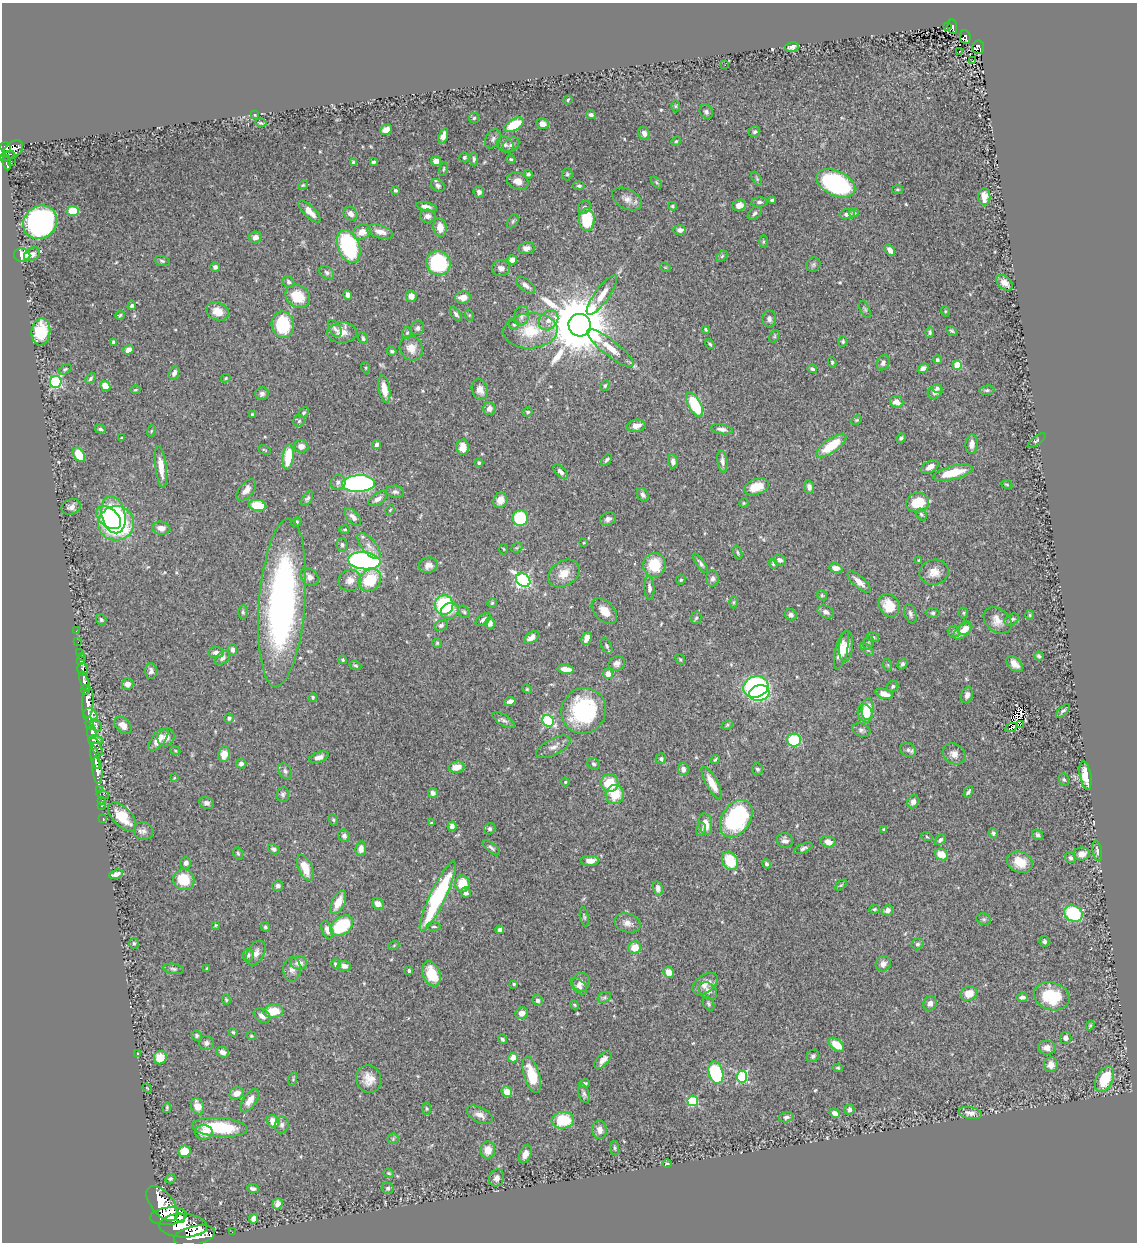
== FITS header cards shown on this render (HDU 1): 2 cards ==
NAXIS1  =                 1135
NAXIS2  =                 1240

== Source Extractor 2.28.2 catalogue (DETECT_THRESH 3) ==
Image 1135 x 1240 px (HDU 1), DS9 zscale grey, 1 PNG px = 1 image px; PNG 1139 x 1244 px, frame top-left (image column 1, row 1240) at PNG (2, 3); each listed source drawn as its Kron ellipse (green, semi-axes under 4 px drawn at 4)
Background 0.509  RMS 0.018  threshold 0.0547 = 3 sigma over >= 5 px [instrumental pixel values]
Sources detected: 531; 3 with non-positive FLUX_AUTO (blend fragments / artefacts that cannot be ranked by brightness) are neither listed nor drawn; of the other 528, the 500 brightest by FLUX_AUTO listed and drawn (28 fainter detections omitted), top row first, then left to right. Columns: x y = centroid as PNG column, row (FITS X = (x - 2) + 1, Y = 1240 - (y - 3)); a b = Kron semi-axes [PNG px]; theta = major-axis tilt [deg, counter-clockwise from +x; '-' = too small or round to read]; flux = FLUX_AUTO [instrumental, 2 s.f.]
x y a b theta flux
947 27 3 2 - 16
952 27 7 4 -84 100
965 37 7 5 -83 110
792 47 7 5 11 4.9
978 47 7 6 - 130
959 51 3 2 - 1.7
973 61 3 2 - 2.4
725 65 2 2 - 2.7
568 100 5 3 - 1.4
675 106 6 4 90 1.7
706 112 7 6 - 3.3
255 115 4 4 - 1.3
591 115 5 4 - 3.2
474 118 5 5 - 1.9
261 123 5 3 - 1.5
543 124 6 5 - 9.5
514 125 11 5 31 40
386 130 6 5 - 12
754 132 6 5 - 2.6
644 133 7 5 -66 5.5
443 136 8 4 69 7.4
493 139 10 7 61 4.1
676 141 5 4 - 1.5
505 145 9 7 -41 4.6
511 145 9 6 36 4.4
6 147 6 5 - 390
13 149 11 7 41 530
7 156 8 3 24 200
464 157 5 5 - 2.3
474 159 6 4 -85 2.9
511 159 4 3 - 1.5
11 161 3 2 - 7.5
436 161 5 4 - 8.7
7 162 8 3 -82 140
373 162 4 3 - 2.5
353 163 4 3 - 2.6
444 169 7 3 79 1.4
528 174 4 4 - 2.4
567 174 6 5 - 2
757 179 7 4 -59 1.8
518 181 11 8 -24 11
656 183 7 4 -46 1.8
836 183 21 12 -25 140
303 185 5 4 - 1.4
438 185 7 5 -41 3.8
579 186 6 4 0 2.3
897 189 6 3 0 1.4
396 190 4 3 - 1.6
479 192 5 5 - 4.9
984 197 8 6 88 15
627 199 16 10 -27 9.4
772 201 4 3 - 2.9
759 202 8 5 4 3.2
739 205 7 5 22 7.2
673 206 4 4 - 1.7
427 207 10 4 -13 6.7
584 207 7 6 - 3.2
73 211 6 5 - 24
309 211 14 5 -45 12
755 213 8 5 40 2.9
854 213 5 4 - 2.6
351 214 7 6 - 6.7
847 214 8 5 8 4.7
428 216 8 6 -6 6.3
587 220 11 7 -88 62
513 221 8 5 61 2.1
40 222 18 16 41 330
440 227 9 6 -81 14
680 230 6 4 2 4.4
362 232 9 7 23 11
380 232 14 6 -16 9.6
255 237 6 5 - 7
763 241 6 3 -90 1.5
349 246 17 10 -68 130
526 248 8 6 8 5.9
890 250 6 4 -50 6.3
32 254 8 6 30 7.2
22 255 8 7 - 14
722 256 6 4 45 1.7
512 260 5 4 - 7.5
162 261 8 5 -15 2.5
438 263 12 12 - 100
813 265 7 6 - 2.8
215 267 5 5 - 4
665 267 5 3 - 1.2
501 268 9 8 - 5.4
327 273 8 6 -34 3.2
289 282 6 5 - 3.1
1005 283 9 6 -42 7.2
526 285 11 5 -39 6
348 295 5 4 - 4.3
602 295 24 7 54 15
298 296 13 10 -33 33
411 296 5 5 - 7.7
463 297 8 6 2 10
132 306 4 4 - 3
865 309 9 4 -65 2.1
218 311 11 9 -22 14
945 311 5 3 - 1.3
456 314 8 4 -52 3.2
120 315 5 3 - 1.7
469 315 6 3 -72 1.3
522 316 10 7 72 5.7
769 319 8 7 - 4.2
548 320 11 9 49 10
283 325 13 11 -78 71
514 325 5 5 - 1.7
580 325 11 11 - 12000
335 328 9 5 -58 3.5
417 328 7 6 - 3.4
706 329 3 3 - 1.6
530 331 27 17 3 47
952 331 5 4 - 1.8
41 332 13 9 83 39
930 332 5 3 - 2
342 333 15 10 3 13
407 333 6 5 - 1.9
774 336 6 4 61 1.7
363 338 6 4 -64 2.7
843 341 5 4 - 2.2
113 342 4 3 - 2.1
710 344 5 4 - 1.7
411 348 13 11 -55 12
610 348 29 8 -38 20
129 350 5 4 - 7.2
392 351 5 4 - 1.9
937 360 4 4 - 2.8
832 362 5 4 - 1.7
883 363 8 6 66 4.8
957 365 4 4 - 43
366 368 5 3 - 1.2
923 368 6 4 36 5.6
65 369 7 4 32 1.8
812 369 5 4 - 2.8
174 373 7 5 67 4.1
90 378 6 4 49 2.5
226 378 5 4 - 1.3
56 382 6 5 - 150
105 386 5 5 - 17
605 386 5 3 - 1.7
937 388 5 4 - 2.2
384 389 14 5 -80 15
135 390 5 3 - 1.3
480 390 10 8 -74 9.2
987 390 7 5 9 2.4
935 392 7 6 - 5.7
262 394 7 6 - 3.6
896 402 7 5 -20 10
695 405 13 6 -62 64
489 409 6 6 - 6.8
528 412 5 4 - 2.4
304 413 6 4 48 1.8
252 414 3 3 - 2.5
857 420 6 4 26 1.7
299 421 6 6 - 2.3
636 426 9 6 6 8.7
100 429 5 3 - 2.1
722 429 11 5 -9 5.5
151 431 6 3 71 1.4
122 438 4 3 - 1.2
901 438 5 4 - 2.6
1037 440 10 4 38 2.3
376 444 4 4 - 3
972 444 10 6 85 8.7
301 446 7 6 - 6.3
831 446 18 7 35 39
463 447 8 6 -88 12
264 450 6 3 -27 1.3
79 455 8 5 -55 35
288 457 12 5 83 35
607 460 7 4 50 2.5
673 461 7 4 -85 4.4
722 461 11 5 -83 4.7
479 463 4 4 - 1.9
161 467 21 5 -83 16
930 467 9 5 30 7.1
560 472 9 5 -45 5.1
953 473 20 6 14 31
338 482 8 7 - 4.1
359 484 16 8 3 320
1007 484 5 3 - 1.2
756 487 13 8 19 21
809 487 7 5 -80 5
246 490 13 7 50 9
395 492 9 6 -8 3.7
643 495 7 5 -60 4.3
307 499 8 5 57 2.8
378 499 10 5 32 5.9
500 500 7 7 - 11
744 503 5 4 - 1.4
918 503 11 9 12 35
258 505 9 5 -10 35
71 507 10 7 22 5.7
390 510 5 3 - 1.2
921 514 6 5 - 2.2
113 515 19 12 -76 64
353 517 10 5 -48 5.8
109 518 14 9 -39 33
520 518 8 7 - 57
608 519 8 6 25 4.7
296 522 5 4 - 2.3
116 523 18 17 - 180
161 528 9 6 -6 8.1
345 529 5 4 - 1.6
584 543 4 3 - 1.2
342 545 7 5 -86 2.7
369 546 16 7 -51 9.2
517 548 6 4 20 1.8
504 549 5 3 - 1.2
738 552 7 3 -69 1.6
780 560 6 5 - 3.4
919 560 4 4 - 1.3
364 561 16 8 -5 380
701 563 11 4 -55 3.1
773 564 5 4 - 1.6
428 565 9 7 14 7.2
654 565 12 11 - 37
836 568 6 4 -9 6.9
934 572 15 12 12 13
564 573 17 12 33 18
309 577 10 7 -43 6.7
713 579 8 6 88 4.1
350 580 11 10 - 11
370 580 12 10 45 48
523 580 8 6 -41 220
681 580 5 4 - 1.6
859 582 14 5 -42 9.2
649 588 12 5 -86 4.2
822 595 5 4 - 1.5
734 602 6 4 89 1.7
282 603 84 23 85 440
492 603 5 4 - 1.6
444 605 9 9 - 89
889 605 12 10 -58 26
450 611 9 7 30 10
604 611 15 9 -45 13
243 612 7 5 -89 2.3
464 612 6 5 - 2.5
826 612 8 6 -26 4.9
933 613 7 5 0 2.5
963 613 5 5 - 1.6
910 614 10 5 -72 3.7
791 615 6 5 - 3.1
1030 615 5 3 - 1.2
696 618 6 5 - 2.2
1012 619 8 5 29 3.4
101 620 6 5 - 1.9
483 620 9 5 34 4
997 620 15 11 -38 12
490 623 6 5 - 4.6
441 625 7 5 23 3.1
965 628 7 6 - 9.4
76 631 2 2 - 8.2
954 631 6 5 - 3.3
962 631 10 6 39 10
532 637 8 5 34 6.6
873 637 6 4 -14 2
587 638 7 4 68 6.7
78 642 2 2 - 6.9
437 643 4 4 - 1.4
868 643 7 5 74 1.9
607 646 8 5 -63 2.7
846 646 16 6 83 12
867 649 8 4 -41 2.3
233 650 6 4 -81 3.8
841 650 20 6 76 14
80 652 4 3 - 41
216 652 8 5 0 5.4
1039 656 5 4 - 2.3
82 657 4 2 - 8.4
223 658 8 5 40 5
680 659 6 3 -54 1.3
343 660 4 4 - 1.7
81 661 4 3 - 140
617 663 8 7 - 4.8
902 664 6 4 57 3.1
1015 664 10 6 -41 9.9
888 665 6 4 -72 1.3
355 666 6 4 -21 1.8
83 669 6 5 - 250
566 669 8 4 -8 12
151 671 8 6 -88 4.1
608 674 5 5 - 9.6
84 681 10 4 -72 1100
127 684 6 5 - 6.6
893 686 6 5 - 3.2
756 687 13 10 17 170
527 689 5 4 - 1.4
85 690 5 3 - 270
759 693 10 7 13 150
884 694 9 5 -17 10
967 695 8 5 70 4.9
313 697 4 4 - 1.9
510 701 6 4 11 4.2
88 702 15 6 87 1900
868 709 11 6 88 22
584 711 23 22 - 120
1063 711 9 4 42 2.7
865 713 9 7 -71 23
90 715 8 7 - 840
229 718 5 4 - 2.1
504 720 13 5 -31 3.7
548 721 6 5 - 120
90 723 6 3 -83 310
1020 724 3 2 - 10
96 725 6 5 - 170
123 725 10 7 -45 9.8
727 725 6 4 27 1.8
1011 727 6 2 27 2.1
861 730 9 6 -19 3.5
92 732 7 5 -80 470
166 737 9 8 - 8.3
158 739 14 6 52 16
96 740 8 4 -8 450
794 740 7 6 - 58
96 746 11 4 -58 440
553 747 19 8 28 8.5
908 750 8 6 -32 3.8
175 751 5 4 - 1.5
224 754 8 6 81 11
954 754 12 10 -37 9
95 757 12 4 -79 970
319 757 10 5 19 5.7
661 759 5 5 - 2.4
715 759 5 3 - 1.5
241 764 5 4 - 3.7
593 764 6 5 - 3
457 767 8 5 13 14
683 769 6 5 - 5.7
757 769 6 5 - 2.5
97 770 14 5 -83 1200
285 771 9 6 -62 3.5
1085 776 14 5 -79 20
174 778 4 3 - 1.2
1064 780 6 5 - 2.1
565 782 4 4 - 1.7
610 783 9 8 - 36
712 783 18 5 -61 19
99 789 3 3 - 31
968 792 6 3 58 2.9
433 793 5 5 - 3.8
283 794 8 6 88 3.1
615 794 9 9 - 27
103 795 6 3 -14 60
101 800 3 2 - 22
913 802 7 5 69 5.7
207 803 7 6 - 4.7
102 806 3 2 - 16
122 817 18 9 -46 31
103 818 2 2 - 9.4
736 819 20 14 56 150
333 820 6 4 -69 1.7
431 823 4 4 - 1.4
706 824 11 6 -79 15
452 826 4 4 - 4.6
490 829 6 5 - 3
701 829 6 5 - 2.5
884 829 3 3 - 1.7
143 831 10 9 - 5.4
993 833 5 4 - 2.5
1038 835 6 5 - 2.9
344 836 6 5 - 3.4
927 837 6 3 -20 1.4
940 840 6 4 46 3.1
785 841 8 7 - 5.1
828 842 8 5 -16 8
491 848 10 4 -40 3.2
803 848 10 4 24 2.9
274 849 6 5 - 2.9
361 849 7 5 82 7.5
1097 851 10 4 -79 3.8
238 853 6 4 -72 2.1
941 854 7 5 -26 18
1082 854 8 6 4 9.7
1070 858 6 5 - 3.2
590 861 9 5 0 8.9
730 861 9 7 -63 41
1020 862 13 10 -23 21
186 863 6 5 - 4.2
766 864 4 4 - 2.3
305 868 14 7 -66 21
116 874 7 4 18 6.2
184 880 11 10 - 36
462 884 8 7 - 27
841 885 6 4 44 1.4
278 886 5 5 - 3.6
658 888 7 5 -79 6
466 893 5 5 - 5.8
438 896 38 8 65 160
338 902 12 6 63 19
378 904 6 5 - 6.9
874 909 5 4 - 1.6
888 910 6 5 - 6.4
1073 914 9 7 -26 97
584 917 10 4 -80 2.2
984 919 7 5 -20 2.7
627 923 13 9 -16 8.3
216 925 4 4 - 1.5
342 926 13 8 36 71
434 926 7 4 -4 2
265 927 5 4 - 2.2
327 930 9 5 -70 5.7
500 930 4 3 - 3.9
1044 941 5 5 - 2.6
134 943 5 4 - 1.8
918 944 6 5 - 2.4
394 945 5 3 - 1.3
635 948 6 6 - 21
256 953 13 8 61 7.4
248 955 6 5 - 3.3
299 963 8 7 - 8.9
336 964 5 5 - 3.6
883 964 8 7 - 6.3
344 966 6 5 - 6.4
207 968 3 3 - 1.4
173 969 10 5 -10 3
292 969 12 9 89 7.2
409 970 4 3 - 2.1
669 972 6 5 - 13
431 974 13 8 -69 35
581 982 9 8 - 5.6
514 984 4 3 - 1.5
705 984 14 8 35 12
579 986 10 6 -46 4.1
708 991 10 7 -40 6
969 994 8 7 - 15
1052 996 18 13 -16 56
604 997 7 5 29 2.8
1022 997 6 3 2 3
226 1000 5 4 - 1.5
538 1000 5 5 - 4
930 1003 7 6 - 6.3
709 1004 7 5 -60 2.3
574 1005 4 4 - 1.4
273 1011 10 6 5 30
522 1013 6 5 - 10
262 1016 9 6 -36 7.6
1090 1025 5 4 - 1.4
233 1032 4 4 - 1.6
196 1035 5 5 - 2
251 1036 5 4 - 1.4
1065 1038 6 6 - 5.4
502 1039 5 3 - 2.5
206 1043 7 7 - 4.1
836 1045 9 5 -38 22
1047 1048 9 7 -4 8.7
223 1052 6 5 - 5.2
137 1054 3 3 - 1.6
813 1056 6 5 - 3.1
160 1058 7 6 - 18
513 1058 5 5 - 14
603 1060 11 5 47 8
1051 1065 7 7 - 8.4
838 1068 5 4 - 1.5
716 1073 11 7 -75 110
532 1075 18 7 -73 33
742 1077 6 5 - 110
293 1079 7 4 77 1.8
369 1079 14 12 -76 14
1105 1079 14 8 64 38
585 1084 5 4 - 2.6
147 1088 5 4 - 1.2
507 1092 5 5 - 13
237 1093 7 6 - 8.6
584 1094 10 5 -73 3.5
250 1100 13 6 55 9.6
693 1101 5 5 - 91
197 1106 8 6 -68 15
167 1108 5 3 - 1.8
426 1108 6 3 -89 1.4
849 1110 5 5 - 4
835 1113 5 4 - 6.4
970 1113 12 6 -8 6.4
480 1115 14 7 -27 8.2
786 1117 7 5 14 3.1
563 1120 11 8 6 45
273 1121 6 5 - 16
282 1125 8 7 - 4.5
220 1127 28 9 -4 65
599 1130 9 7 -83 7.5
204 1132 9 7 -4 11
393 1139 5 5 - 1.9
615 1148 7 4 -83 2
488 1150 9 7 85 15
185 1151 6 6 - 24
525 1154 9 6 67 8.8
667 1164 5 3 - 1.4
389 1173 5 4 - 1.6
497 1178 9 7 63 5.9
170 1179 5 4 - 2.2
253 1188 6 3 -6 3.6
388 1188 6 5 - 2.5
162 1203 20 11 -50 4200
277 1204 6 5 - 5.7
168 1216 18 8 6 3400
180 1218 5 4 - 540
253 1219 5 4 - 6.6
183 1226 24 12 -2 4600
232 1232 2 2 - 7.4
194 1236 21 9 11 3500
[28 fainter detections neither listed nor drawn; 3 non-positive-flux detections neither listed nor drawn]